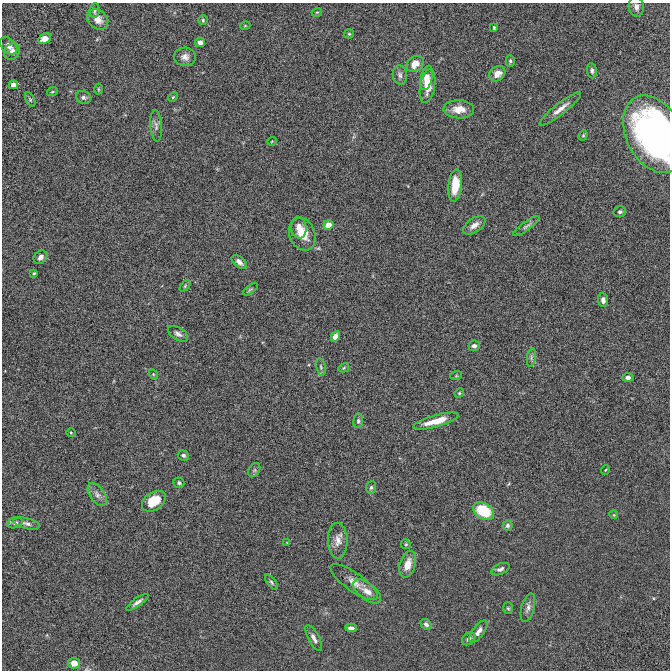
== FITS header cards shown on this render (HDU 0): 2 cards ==
NAXIS1  =                  668 / Axis length
NAXIS2  =                  668 / Axis length

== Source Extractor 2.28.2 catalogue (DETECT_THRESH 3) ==
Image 668 x 668 px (HDU 0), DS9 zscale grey, 1 PNG px = 1 image px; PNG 672 x 672 px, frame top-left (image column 1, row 668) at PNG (2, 3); each listed source drawn as its Kron ellipse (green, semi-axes under 4 px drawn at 4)
Background 1.96e-05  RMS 0.0042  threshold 0.0125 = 3 sigma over >= 5 px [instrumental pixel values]
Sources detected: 87; all 87 listed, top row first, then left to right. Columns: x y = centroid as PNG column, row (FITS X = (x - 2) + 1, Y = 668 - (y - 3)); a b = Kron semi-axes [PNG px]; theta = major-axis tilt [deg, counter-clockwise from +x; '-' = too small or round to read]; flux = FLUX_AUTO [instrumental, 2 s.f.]
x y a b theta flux
636 7 10 7 -82 1.2
94 10 7 5 84 0.64
317 12 5 3 - 0.26
98 19 11 9 -42 2.3
203 20 4 4 - 0.39
245 26 5 3 - 0.24
494 28 4 3 - 0.33
349 34 5 4 - 0.34
44 39 7 5 29 2.7
200 42 5 4 - 1.2
9 46 10 7 -44 1.6
12 51 9 7 49 1.4
185 57 11 9 -7 1.6
510 61 6 4 -89 0.49
415 64 9 7 37 3.4
592 71 7 5 -84 0.67
497 74 9 7 40 2.8
400 75 10 7 -80 1
427 78 12 6 76 2.6
13 85 4 4 - 1.8
428 86 17 7 81 4.2
98 89 5 3 - 0.28
52 92 5 3 - 0.28
83 97 7 6 - 0.78
173 97 5 3 - 0.28
30 99 8 4 -63 0.37
459 109 15 9 -1 3.5
560 109 26 5 38 2.4
156 126 16 6 -85 1.2
654 134 41 28 -62 96
583 135 5 4 - 0.33
272 141 5 3 - 0.21
455 186 16 6 84 6.4
620 212 6 5 - 0.74
328 225 5 5 - 2.8
474 225 13 7 35 1.9
526 226 16 4 36 0.94
299 228 11 7 -84 2.1
302 234 17 12 -68 5.8
40 257 7 6 - 1.2
239 262 9 5 -41 1.3
34 273 3 3 - 0.32
185 286 6 4 46 0.37
250 289 8 4 35 0.46
603 300 6 5 - 1.4
178 334 11 6 -32 1.1
335 337 6 4 61 2.2
474 346 6 5 - 0.85
531 357 9 4 82 0.81
321 367 9 5 -77 0.55
344 368 5 4 - 0.34
153 374 5 4 - 0.31
456 376 6 4 18 0.32
628 378 6 4 0 1.1
459 393 5 4 - 0.35
358 421 7 5 82 0.58
436 421 23 6 16 5.3
71 432 5 3 - 0.27
183 455 6 5 - 0.7
254 470 7 5 60 0.54
605 470 5 3 - 0.21
179 483 5 5 - 0.5
371 487 6 5 - 0.6
97 494 13 7 -56 1.6
154 501 13 8 34 5.9
483 511 11 7 -29 13
614 515 4 3 - 0.25
15 523 8 5 16 0.9
26 523 13 5 -13 1.2
508 525 5 5 - 0.57
338 541 18 10 -88 2.6
287 543 4 3 - 0.18
406 544 5 4 - 0.39
408 564 14 8 73 3.4
500 569 10 5 25 0.87
271 582 9 4 -52 0.53
354 582 28 9 -35 3.3
367 591 16 8 -38 2.6
137 602 13 4 35 1.1
508 608 6 5 - 0.42
528 608 14 6 75 1.2
426 624 6 4 -41 0.82
351 628 6 4 -2 0.85
478 631 13 5 53 1.6
314 638 14 5 -62 1.3
469 639 7 5 42 0.91
74 663 6 5 - 2.7
At the frame edge (FLAGS 8, measured only in part): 1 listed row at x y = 654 134